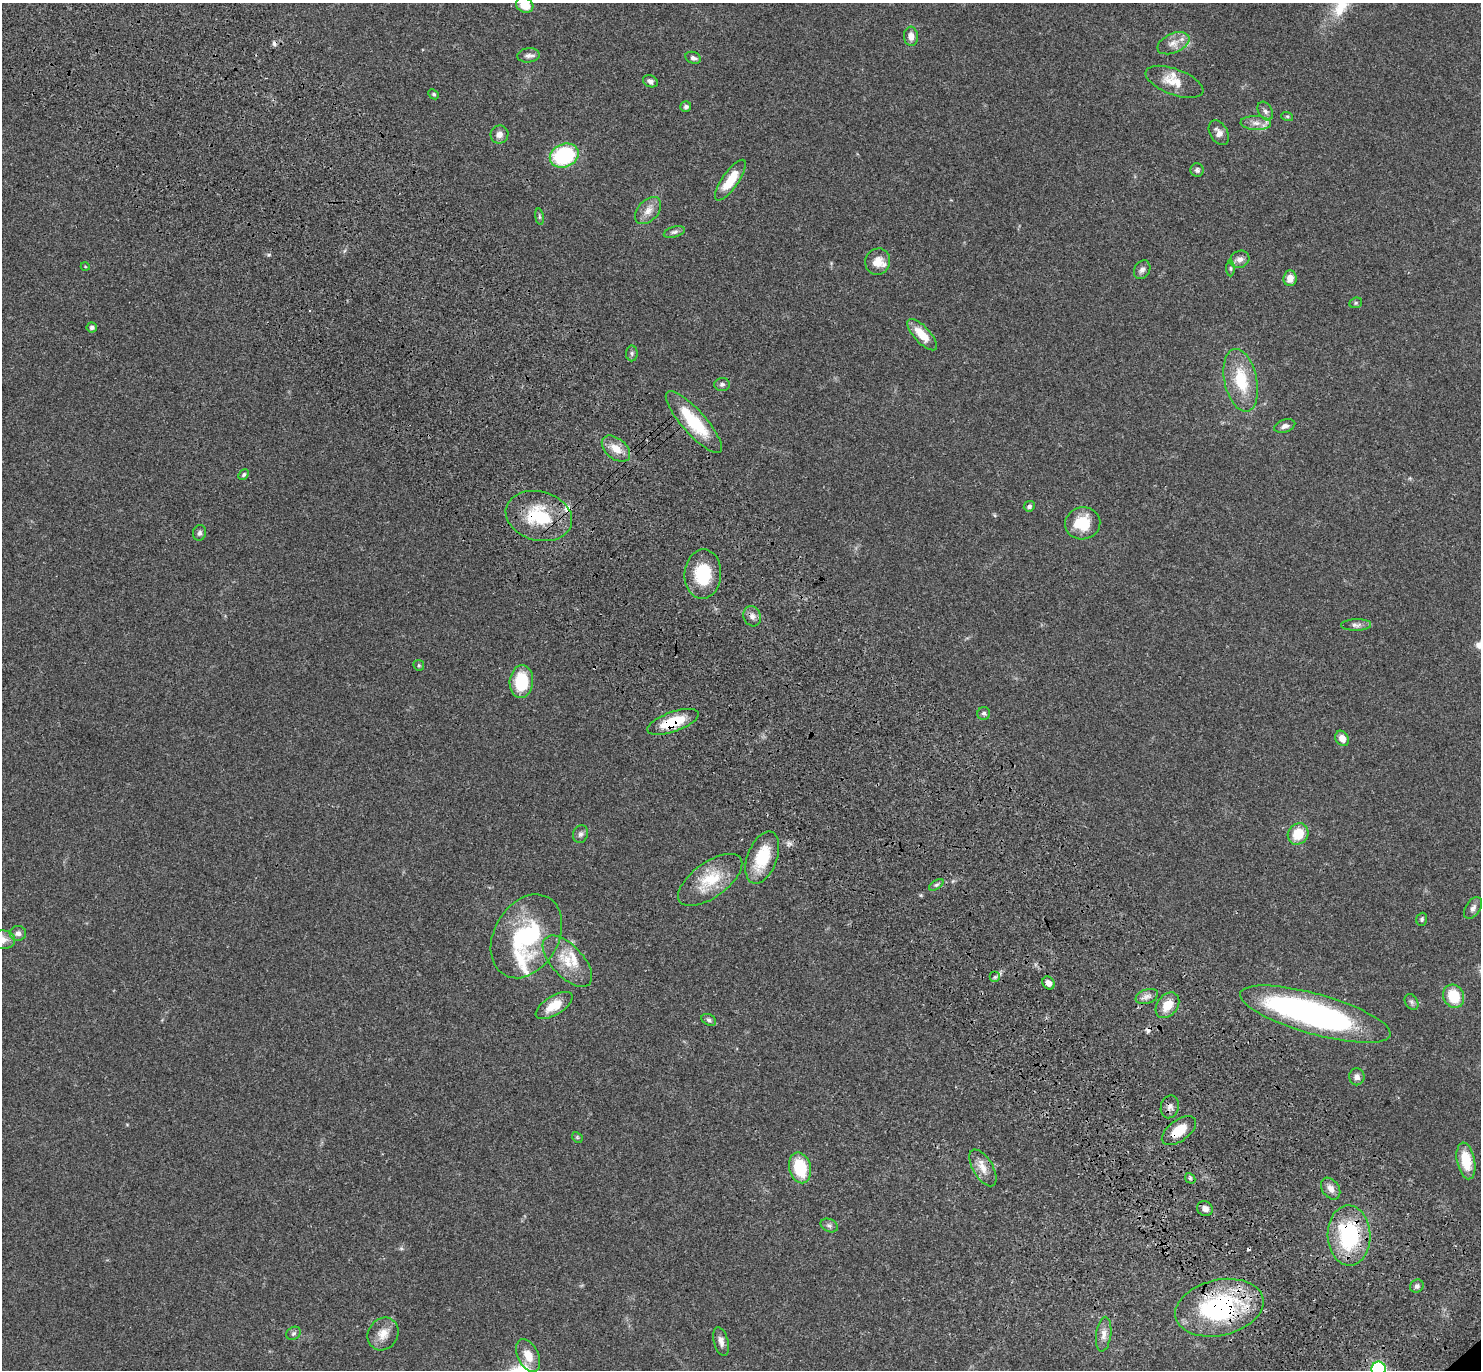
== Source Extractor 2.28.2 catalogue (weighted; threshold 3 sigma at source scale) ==
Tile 11 of 4 x 4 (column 3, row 3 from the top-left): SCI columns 3057-4535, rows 1614-2981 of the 6115 x 6104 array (HDU 1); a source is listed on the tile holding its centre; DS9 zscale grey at full resolution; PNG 1483 x 1372 px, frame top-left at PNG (2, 3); each listed source drawn as its Kron ellipse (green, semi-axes under 4 px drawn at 4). Shown black and unused: <1% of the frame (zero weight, under 3 of 4 exposures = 6% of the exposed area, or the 3 px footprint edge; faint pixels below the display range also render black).
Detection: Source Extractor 2.28.2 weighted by HDU 2 'WHT'; one run over the whole footprint, this tile lists its part. Background 0.051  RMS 0.0054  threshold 0.0242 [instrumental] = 3 sigma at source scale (4.5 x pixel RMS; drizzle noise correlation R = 1.50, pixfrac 1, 0.05/0.05 arcsec/px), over >= 5 px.
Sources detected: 96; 1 inside a brighter object's white glare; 3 cosmic-ray / hot-pixel residue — neither listed nor drawn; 4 inside a brighter listed object's ellipse — not listed separately; the other 88 listed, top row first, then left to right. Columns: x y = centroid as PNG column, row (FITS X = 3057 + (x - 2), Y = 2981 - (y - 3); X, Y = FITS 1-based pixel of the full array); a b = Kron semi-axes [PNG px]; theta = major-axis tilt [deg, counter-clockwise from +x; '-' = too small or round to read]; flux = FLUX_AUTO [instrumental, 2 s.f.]
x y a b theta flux
525 5 9 7 -25 7.7
911 36 9 7 -85 3.6
1173 43 17 9 23 5
529 55 11 7 5 2.2
693 58 8 5 -22 1.7
650 81 8 5 -25 1.8
1174 82 30 13 -21 9.9
434 94 6 4 -41 0.84
686 107 5 5 - 1.4
1265 111 10 7 -61 1.9
1287 116 6 4 -18 0.68
1256 123 15 7 -4 3.8
1219 133 13 8 -61 3.3
499 135 9 9 - 3.1
564 156 15 11 23 47
1197 170 7 6 - 1.3
730 180 24 8 55 13
648 211 16 10 49 4.9
539 217 8 4 -81 0.96
674 232 11 5 16 1.5
1240 259 10 8 26 2.8
878 262 13 12 - 6.3
85 266 4 3 - 0.38
1230 268 8 4 -89 0.86
1142 270 10 7 59 2.1
1290 278 8 6 85 4.6
1356 303 6 5 - 0.74
92 327 5 5 - 1.5
922 335 20 8 -47 9.2
632 353 8 5 -89 1.2
1241 380 32 16 -78 22
722 384 8 6 2 1.3
694 422 40 12 -48 25
1285 426 11 6 17 2.1
616 449 16 10 -40 6.7
244 475 6 4 46 0.84
1029 506 5 5 - 1.4
539 516 34 24 -15 29
1083 523 17 16 - 16
200 533 8 6 74 1.3
703 574 25 18 87 22
752 616 10 8 -70 2.6
1356 625 15 6 2 2.1
419 665 6 5 - 0.76
521 682 16 11 84 20
984 713 6 6 - 1.2
673 722 27 10 20 18
1342 738 8 6 -58 4
580 834 9 7 71 1.7
1298 834 11 9 51 12
762 858 27 15 69 20
710 880 37 17 36 19
936 885 8 4 35 1.1
1473 908 12 7 56 2.1
1422 919 6 5 - 1
18 933 8 7 - 2
526 936 45 32 60 54
3 940 12 9 -2 4.2
567 961 32 16 -47 14
995 977 5 5 - 0.98
1048 983 7 5 -51 3.1
1147 996 12 7 20 2.6
1454 996 12 10 -64 16
1412 1002 9 6 -60 1.3
554 1005 21 9 31 9.2
1167 1005 14 10 52 8.4
1315 1014 78 20 -16 150
709 1020 8 5 -30 1.2
1357 1077 8 7 - 2.4
1170 1107 11 9 75 2.5
1179 1131 20 10 37 11
577 1137 6 4 -47 0.73
1466 1161 18 9 -79 14
800 1168 16 11 -76 21
983 1168 20 9 -59 5.7
1190 1178 6 4 -48 0.85
1331 1189 12 8 -56 3.8
1205 1209 8 7 - 2.7
829 1225 9 6 -26 1.5
1349 1235 30 21 -88 49
1417 1286 7 6 - 1.5
1219 1308 45 28 13 76
294 1333 8 6 33 1.2
383 1334 17 14 55 6.6
1104 1334 17 7 83 3.8
721 1342 15 7 -76 2.8
528 1356 17 10 -64 7.8
1379 1369 7 7 - 71
Overlapping masked pixels (flux is a lower limit): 8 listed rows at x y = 694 422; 539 516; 673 722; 762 858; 1170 1107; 1179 1131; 1349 1235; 1219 1308
Isophote crosses this tile's border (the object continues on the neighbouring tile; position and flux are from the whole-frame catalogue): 3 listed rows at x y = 525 5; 3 940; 1379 1369